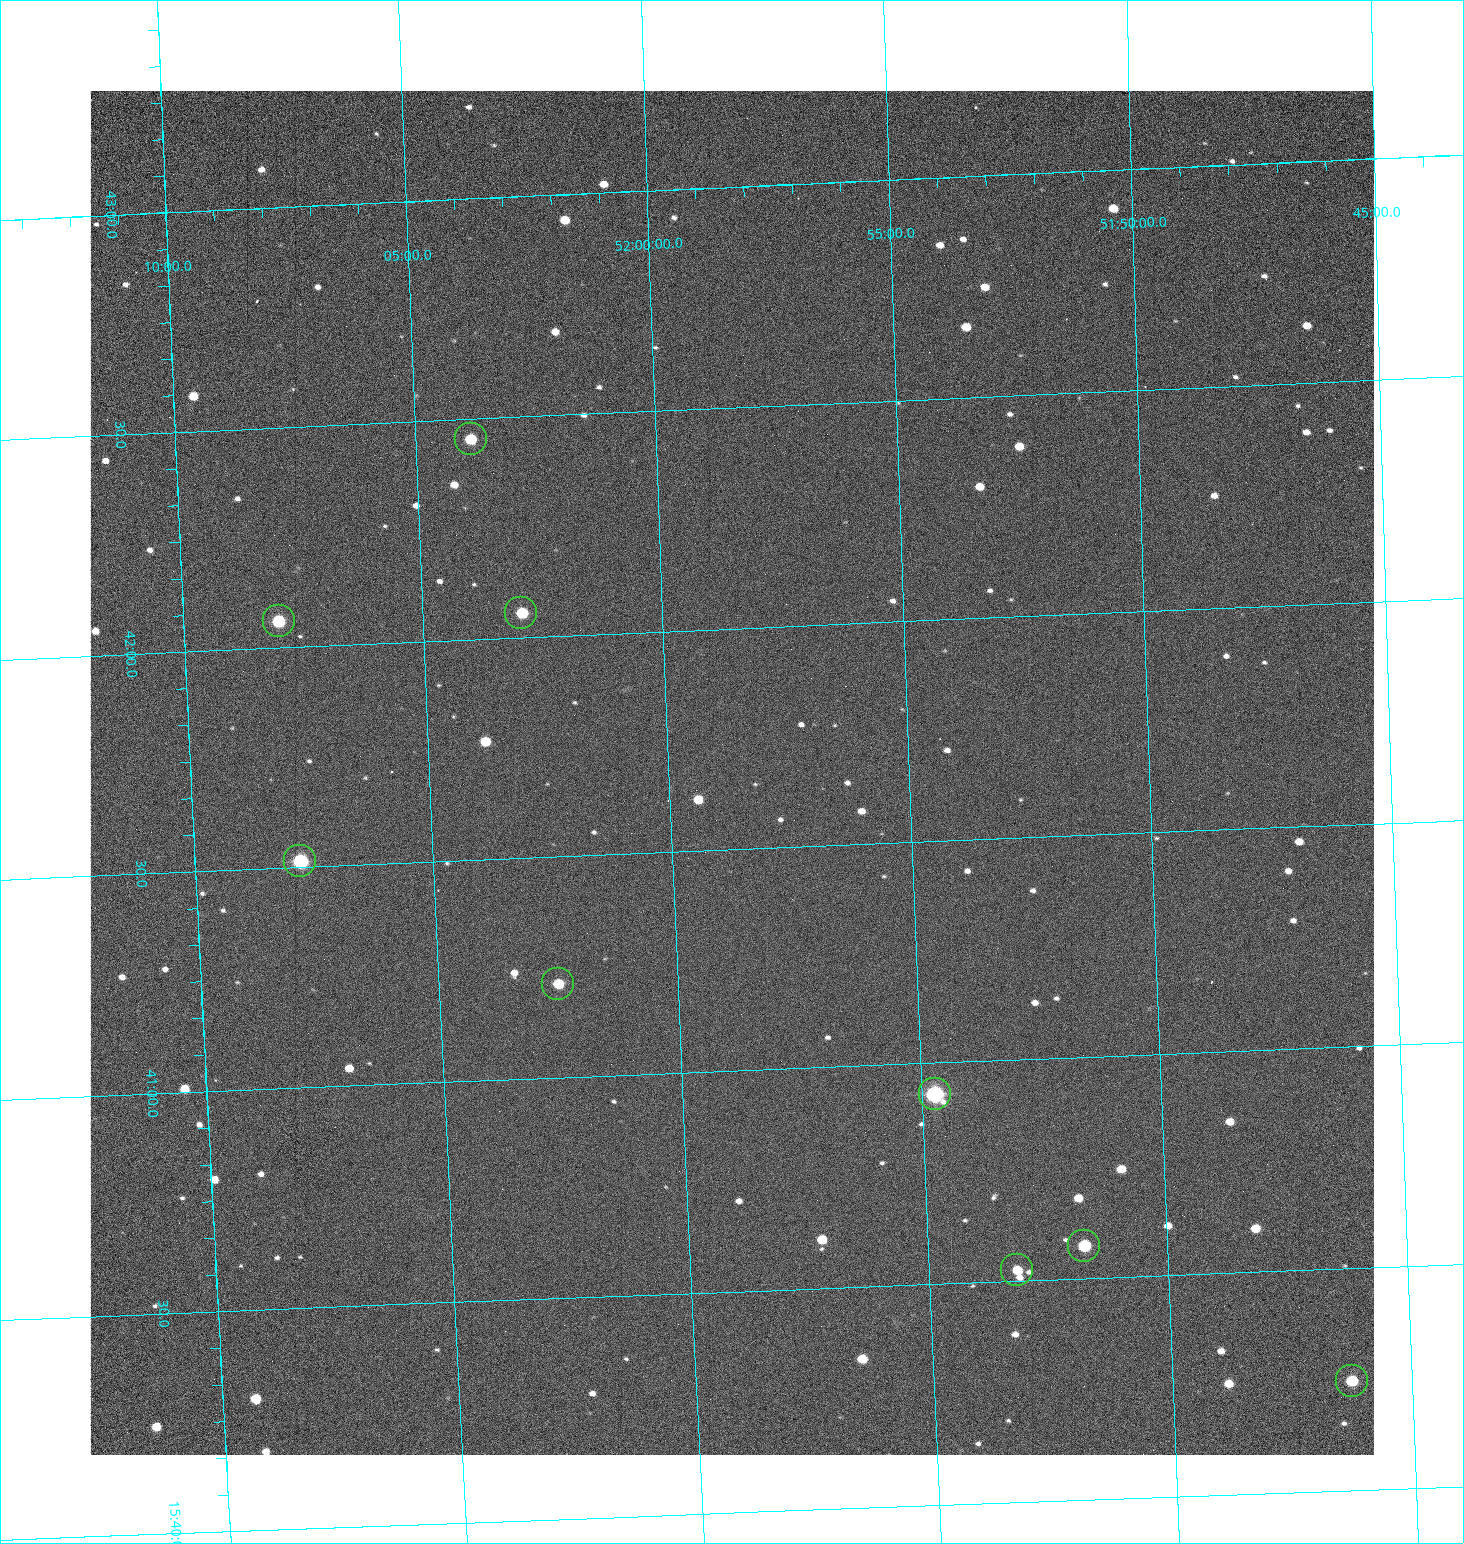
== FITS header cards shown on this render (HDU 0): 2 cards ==
NAXIS1  =                 1284 /fastest changing axis
NAXIS2  =                 1364 /next to fastest changing axis

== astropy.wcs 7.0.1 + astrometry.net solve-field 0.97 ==
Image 1284 x 1364 px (HDU 0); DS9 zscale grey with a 90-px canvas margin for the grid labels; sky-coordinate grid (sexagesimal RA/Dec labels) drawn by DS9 from the SOLVED WCS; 9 Tycho-2 reference stars matched to detected sources circled (green)
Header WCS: RA---TAN/DEC--TAN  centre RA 15:41:40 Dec +51:59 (235.42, +51.98 deg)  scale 1.26 arcsec/px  FOV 26.9' x 28.5'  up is +92 deg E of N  parity flipped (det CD > 0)
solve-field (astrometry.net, Tycho-2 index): VERIFIED the header's WCS against the Tycho-2 star catalogue (9 matches, 0 conflicts) and refined it, rather than solving blind
Solved WCS: RA---TAN-SIP/DEC--TAN-SIP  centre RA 15:41:40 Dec +51:59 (235.42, +51.98 deg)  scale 1.25 arcsec/px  FOV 26.8' x 28.5'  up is +92 deg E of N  parity flipped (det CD > 0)
The solver's refit moves the header's centre by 0.54 arcsec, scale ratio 0.9969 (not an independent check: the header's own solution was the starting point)
Tycho-2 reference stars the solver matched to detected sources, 9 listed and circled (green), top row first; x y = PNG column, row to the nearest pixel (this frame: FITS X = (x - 90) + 1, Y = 1364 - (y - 91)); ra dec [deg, ICRS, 3 dp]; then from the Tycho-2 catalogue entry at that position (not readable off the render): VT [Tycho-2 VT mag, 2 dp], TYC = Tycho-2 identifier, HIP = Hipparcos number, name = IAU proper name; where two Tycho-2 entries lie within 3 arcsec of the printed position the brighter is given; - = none
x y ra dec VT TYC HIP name
471 439 235.614 +52.064 11.61 3489-1132-1 - -
521 613 235.514 +52.049 11.19 3489-1407-1 - -
279 621 235.515 +52.133 11.12 3489-1380-1 - -
300 861 235.378 +52.130 9.31 3489-1322-1 76850 -
558 984 235.303 +52.042 11.52 3489-958-1 - -
935 1094 235.232 +51.912 9.59 3489-824-1 - -
1084 1246 235.143 +51.862 10.97 3489-1016-1 - -
1017 1270 235.131 +51.886 12.29 3489-908-1 - -
1352 1381 235.062 +51.771 11.53 3489-1453-1 - -